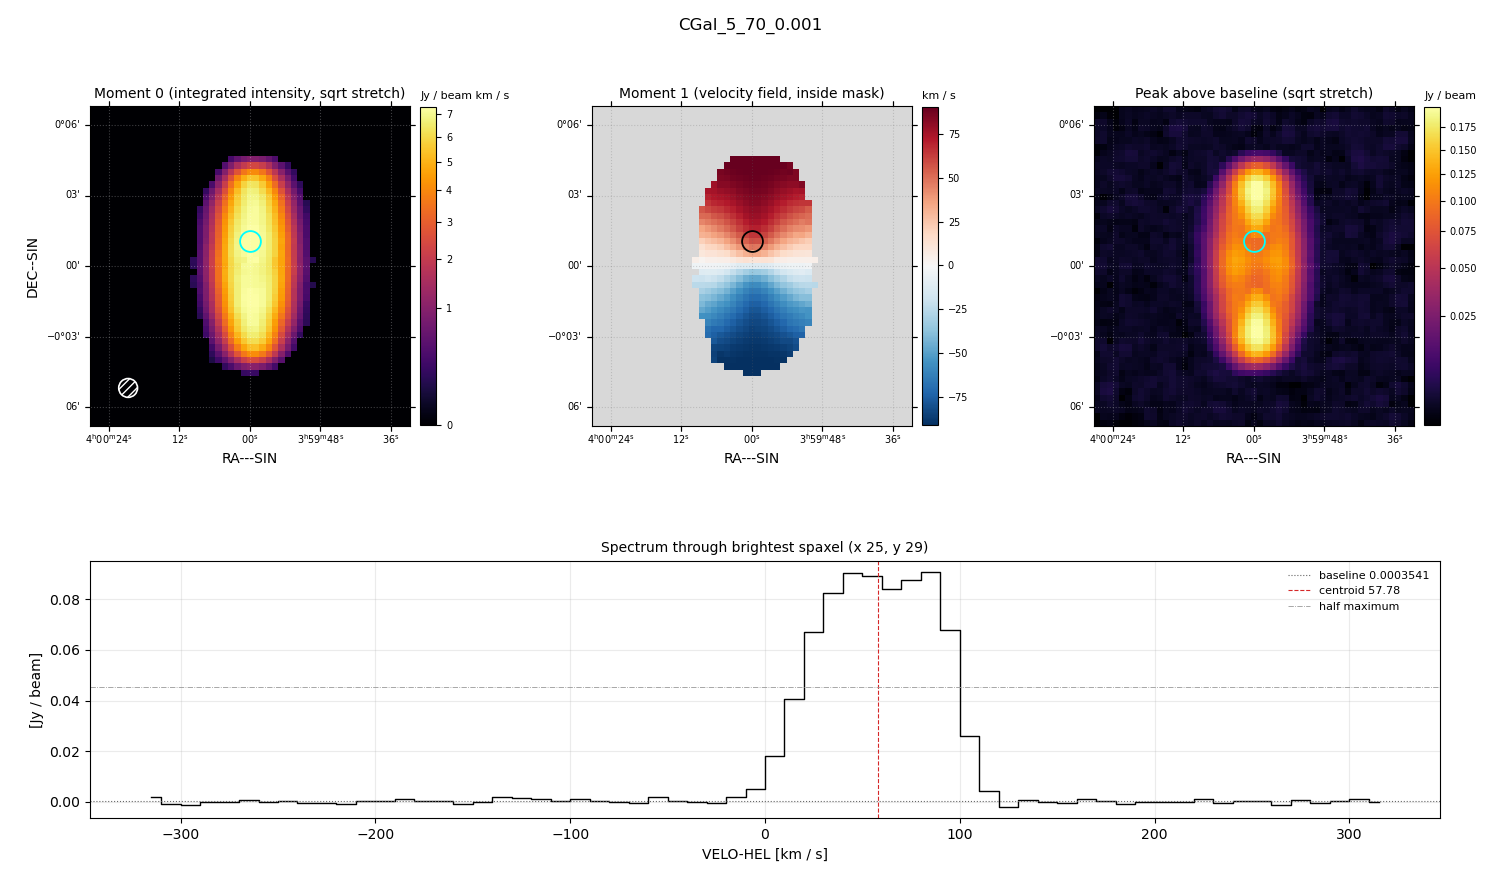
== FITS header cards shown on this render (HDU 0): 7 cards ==
OBJECT  = 'CGal_5_70_0.001'
BUNIT   = 'JY/BEAM '           /
CTYPE1  = 'RA---SIN'           /
CTYPE2  = 'DEC--SIN'           /
CTYPE3  = 'VELO-HEL'           /
NAXIS3  =                   64 / length of data axis 3
CUNIT3  = 'km/s    '           /

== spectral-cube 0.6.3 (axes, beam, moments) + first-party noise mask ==
SpectralCube HDU 0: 64 channels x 51 x 51 spaxels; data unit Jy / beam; figure title: CGal_5_70_0.001
Units: BUNIT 'JY/BEAM' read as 'Jy/beam' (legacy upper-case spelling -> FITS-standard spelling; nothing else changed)
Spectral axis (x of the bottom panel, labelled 'VELO-HEL [km / s]'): -315 .. 315 km / s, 64 channels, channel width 10 km / s
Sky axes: RA---SIN/DEC--SIN; field 13.6' x 13.6' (16 arcsec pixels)
Beam (drawn as the hatched ellipse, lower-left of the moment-0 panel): BMAJ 48 arcsec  BMIN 48 arcsec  BPA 0 deg
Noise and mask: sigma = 1.0e-03 Jy / beam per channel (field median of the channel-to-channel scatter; agrees with the line-free scatter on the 2048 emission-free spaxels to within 1%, no correlation factor applied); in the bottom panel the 52 channels outside the line scatter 8.8e-04 Jy / beam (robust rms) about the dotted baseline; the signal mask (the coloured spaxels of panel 2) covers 21% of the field
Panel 1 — Moment 0 (line voxels x channel width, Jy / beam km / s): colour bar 0 .. 7.33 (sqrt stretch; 0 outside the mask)
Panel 2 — Moment 1 (intensity-weighted velocity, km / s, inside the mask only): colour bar -91 .. 91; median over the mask -4
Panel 3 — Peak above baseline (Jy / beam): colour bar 0.00145 .. 0.199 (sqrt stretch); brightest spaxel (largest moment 0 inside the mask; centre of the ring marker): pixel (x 25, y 29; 0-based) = FK5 04h00m00s +00d01m00s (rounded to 2 s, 20 arcsec steps: no finer than the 16 arcsec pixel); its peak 0.0904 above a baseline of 0.0003541
Panel 4 — spectrum at that spaxel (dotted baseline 0.0003541 Jy / beam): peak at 85 km / s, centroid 57.78 km / s (red dashed line; intensity-weighted over the run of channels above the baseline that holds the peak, -20 .. 120 km / s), W50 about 80 km / s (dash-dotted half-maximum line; edge to edge of the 8 channels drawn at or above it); detected line -10 .. 110 km / s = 12 of 64 channels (19%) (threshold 4 sigma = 0.0041 Jy / beam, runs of >= 3 channels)